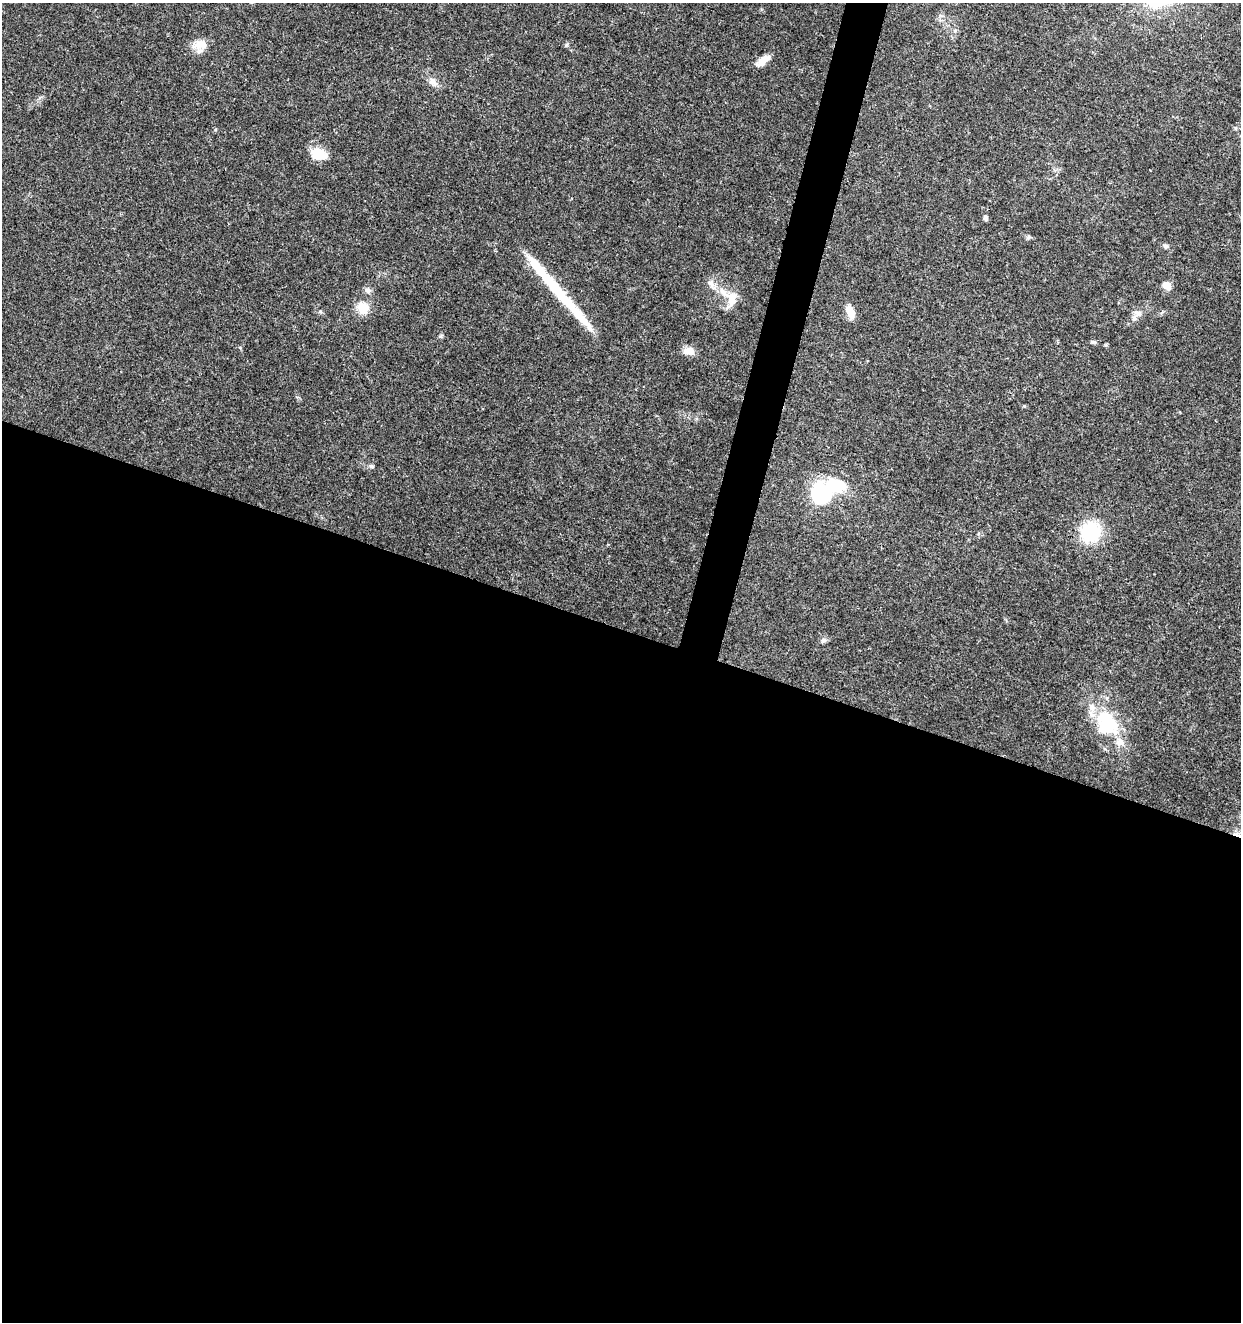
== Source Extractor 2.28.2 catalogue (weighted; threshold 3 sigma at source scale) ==
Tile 14 of 4 x 4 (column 2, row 4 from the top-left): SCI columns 1522-2760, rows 5-1324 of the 5462 x 5297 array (HDU 1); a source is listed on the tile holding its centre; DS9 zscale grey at full resolution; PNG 1243 x 1324 px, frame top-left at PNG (2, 3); no overlay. Shown black and unused: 54% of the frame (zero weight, under 3 of 5 exposures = <1% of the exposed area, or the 3 px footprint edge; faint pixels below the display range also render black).
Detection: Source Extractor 2.28.2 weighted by HDU 2 'WHT'; one run over the whole footprint, this tile lists its part. Background 0.0333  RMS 0.0025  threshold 0.0112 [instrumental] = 3 sigma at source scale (4.5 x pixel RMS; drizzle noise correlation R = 1.50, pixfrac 1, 0.0396/0.0396 arcsec/px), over >= 5 px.
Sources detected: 32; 5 inside a brighter object's white glare — not listed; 2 inside a brighter listed object's ellipse — not listed separately; the other 25 listed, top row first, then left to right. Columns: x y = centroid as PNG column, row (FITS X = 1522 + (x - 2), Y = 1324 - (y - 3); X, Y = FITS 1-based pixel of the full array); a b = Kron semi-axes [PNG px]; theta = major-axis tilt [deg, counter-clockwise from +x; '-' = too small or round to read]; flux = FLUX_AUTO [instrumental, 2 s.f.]
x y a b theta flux
201 44 20 13 6 3.2
763 61 17 8 42 2.7
433 82 12 9 -52 1.6
319 154 19 12 -17 4.8
986 218 7 5 -78 0.66
1028 237 7 4 72 0.37
1165 246 7 5 -17 0.6
710 283 10 7 -44 1.2
1167 285 6 5 - 6.1
556 289 75 13 -48 14
367 290 9 8 - 0.94
732 299 18 11 86 3.3
362 308 16 14 -70 3.9
850 312 18 9 -72 2.6
1138 313 12 9 0 1.5
1093 342 9 4 0 0.43
1106 345 5 4 - 0.3
689 351 13 9 -6 2.3
1024 406 5 4 - 0.26
371 466 6 5 - 0.52
821 494 20 19 - 19
1090 532 20 19 - 14
824 640 7 6 - 0.61
1106 718 27 21 42 9.5
1120 742 13 9 -23 1.9
Unlisted compact peaks at least as high as the median listed source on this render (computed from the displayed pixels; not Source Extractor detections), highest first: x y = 566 45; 440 336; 215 130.